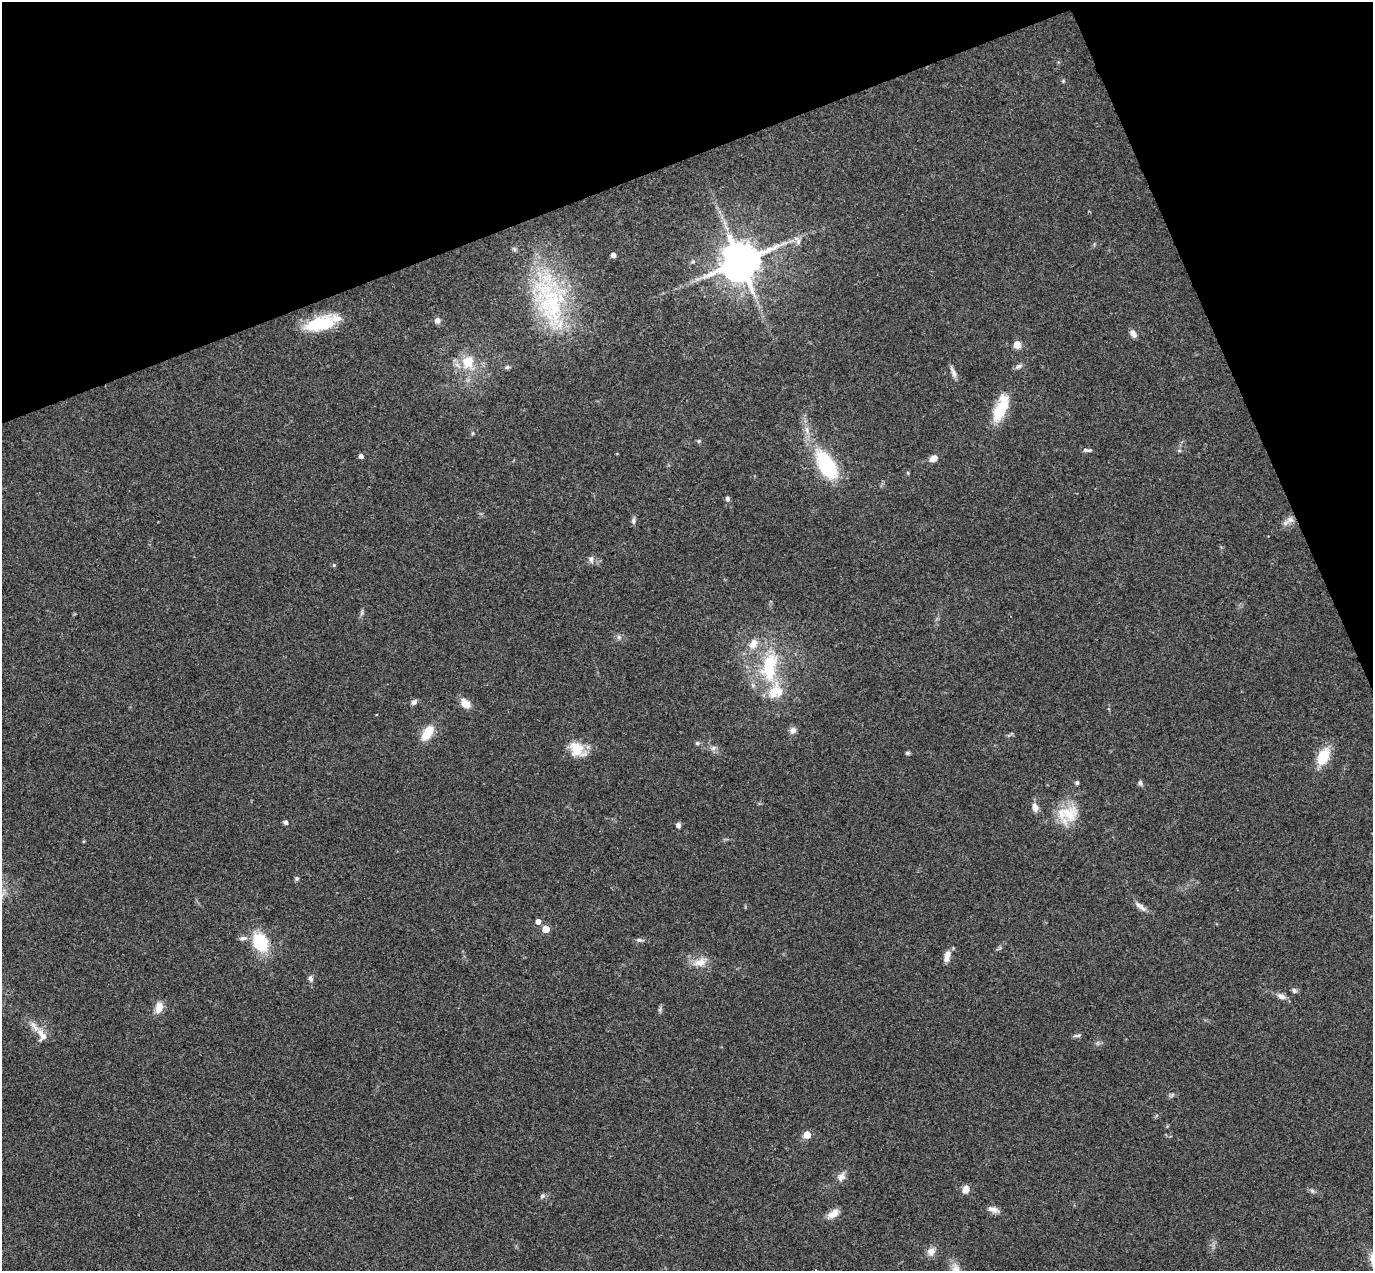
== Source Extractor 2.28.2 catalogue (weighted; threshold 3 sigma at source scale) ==
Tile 3 of 4 x 4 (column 3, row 1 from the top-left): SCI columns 2800-4170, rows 4111-5379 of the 5597 x 5556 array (HDU 1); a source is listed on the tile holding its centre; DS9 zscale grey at full resolution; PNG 1375 x 1273 px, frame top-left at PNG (2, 2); no overlay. Shown black and unused: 19% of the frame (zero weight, under 3 of 4 exposures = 6% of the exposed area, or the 3 px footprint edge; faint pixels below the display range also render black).
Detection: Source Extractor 2.28.2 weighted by HDU 2 'WHT'; one run over the whole footprint, this tile lists its part. Background 0.0535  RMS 0.0051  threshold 0.023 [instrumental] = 3 sigma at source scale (4.5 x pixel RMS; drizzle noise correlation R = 1.50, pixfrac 1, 0.05/0.05 arcsec/px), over >= 5 px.
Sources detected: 75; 5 inside a brighter listed object's ellipse — not listed separately; the other 70 listed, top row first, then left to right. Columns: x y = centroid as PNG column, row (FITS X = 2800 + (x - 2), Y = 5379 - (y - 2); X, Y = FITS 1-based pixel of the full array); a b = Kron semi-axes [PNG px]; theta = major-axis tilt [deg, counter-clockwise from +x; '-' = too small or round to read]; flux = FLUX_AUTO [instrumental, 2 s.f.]
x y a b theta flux
1063 81 4 4 - 0.56
798 241 8 6 -90 1.8
613 255 4 4 - 2.9
692 262 6 4 18 0.76
740 262 11 10 - 1900
551 305 86 38 -81 72
437 321 7 7 - 2.1
320 324 31 14 13 27
1133 334 10 7 -58 2.3
1017 345 5 5 - 13
468 362 17 15 66 12
1019 366 11 6 25 1.6
507 367 6 5 - 1
953 372 17 5 -67 2.3
1000 409 30 14 68 17
472 433 6 4 89 0.63
699 441 5 5 - 0.75
1087 450 12 4 -2 1.3
1179 450 6 4 -19 0.68
361 456 4 4 - 2.2
933 458 10 7 31 3.3
826 465 26 14 -59 43
908 473 5 3 - 0.52
727 499 6 5 - 1.2
1290 519 12 8 31 3.5
633 521 9 5 81 1.4
591 559 10 7 -82 1.8
334 565 5 4 - 0.63
619 637 6 6 - 1.2
769 667 47 22 82 36
414 702 8 6 45 1.5
465 703 14 10 -46 4.4
793 730 9 8 - 2.2
427 733 13 8 57 13
697 743 6 5 - 0.9
713 748 7 6 - 1.5
576 749 19 17 -68 10
907 753 6 4 15 0.9
1323 757 21 12 63 13
1077 783 6 5 - 0.88
1140 783 7 5 -68 1.3
1035 807 10 7 -67 3.4
1068 814 25 23 35 15
286 822 5 4 - 1.6
678 825 7 6 - 1.5
297 878 6 5 - 0.89
1140 906 19 6 -38 3
538 921 5 5 - 2.9
546 929 5 5 - 12
243 938 12 6 9 1.9
639 940 8 5 -9 1.3
260 942 15 12 -61 27
947 956 15 7 74 3.7
700 962 18 11 12 6.2
311 978 9 6 -78 1.6
1294 990 7 6 - 1.3
1281 996 12 8 -27 2.7
159 1008 12 8 74 5.6
660 1010 8 4 89 0.99
1077 1035 11 4 8 1.1
42 1036 17 11 -66 5.5
1172 1095 8 4 45 0.91
807 1135 5 5 - 11
841 1177 12 9 53 2.9
966 1189 8 6 74 4
1312 1191 7 5 -45 1.1
542 1196 7 6 - 1.3
993 1210 15 7 -19 3
833 1214 17 8 33 4.4
931 1251 11 10 - 3.4